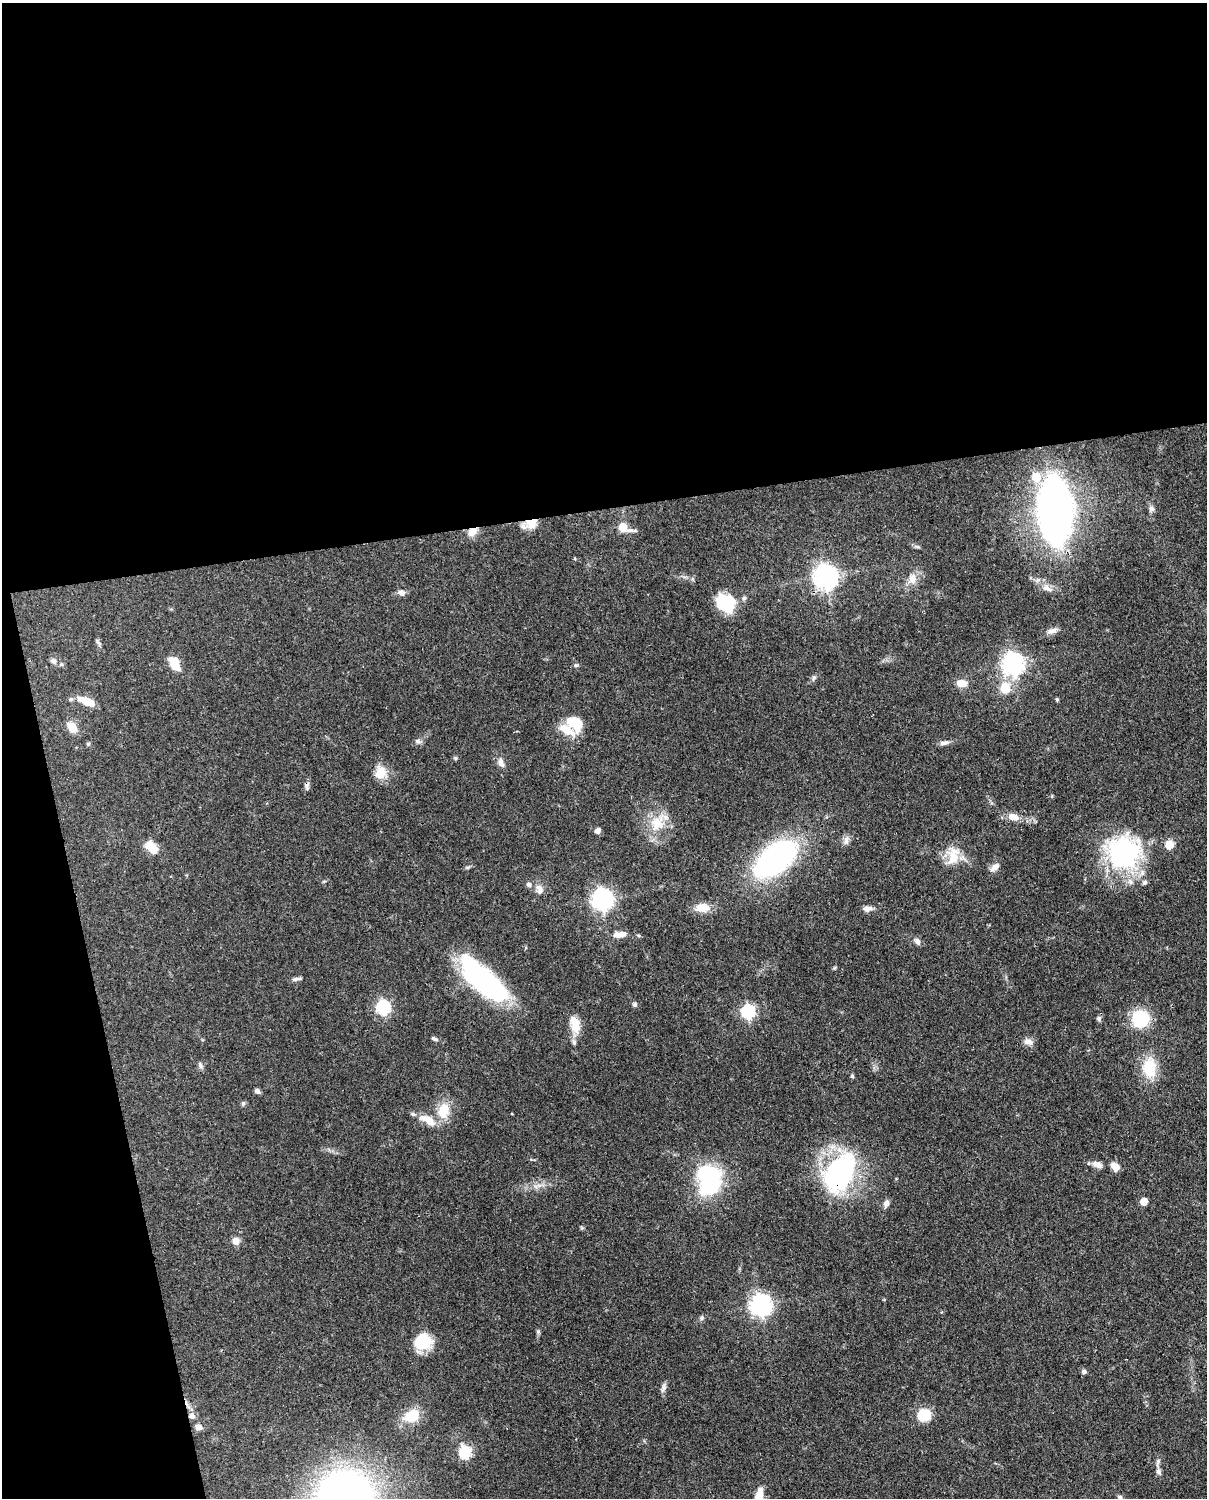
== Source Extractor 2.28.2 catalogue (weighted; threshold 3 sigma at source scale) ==
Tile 1 of 4 x 3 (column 1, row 1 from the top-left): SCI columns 95-1299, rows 3265-4760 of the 5006 x 4913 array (HDU 1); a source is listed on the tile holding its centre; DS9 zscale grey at full resolution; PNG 1209 x 1500 px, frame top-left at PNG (2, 3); no overlay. Shown black and unused: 39% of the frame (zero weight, under 3 of 4 exposures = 7% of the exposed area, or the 3 px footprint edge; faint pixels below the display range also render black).
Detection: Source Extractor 2.28.2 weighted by HDU 2 'WHT'; one run over the whole footprint, this tile lists its part. Background 0.0959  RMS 0.004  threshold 0.018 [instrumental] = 3 sigma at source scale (4.5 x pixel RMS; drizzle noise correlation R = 1.50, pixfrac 1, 0.05/0.05 arcsec/px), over >= 5 px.
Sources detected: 96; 2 inside a brighter object's white glare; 2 cosmic-ray / hot-pixel residue — not listed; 3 inside a brighter listed object's ellipse — not listed separately; the other 89 listed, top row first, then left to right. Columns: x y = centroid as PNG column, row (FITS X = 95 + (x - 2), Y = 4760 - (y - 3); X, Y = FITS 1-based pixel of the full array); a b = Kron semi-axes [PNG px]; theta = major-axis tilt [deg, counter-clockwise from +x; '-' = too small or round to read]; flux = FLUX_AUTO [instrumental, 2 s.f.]
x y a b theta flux
1036 477 7 7 - 10
1151 509 9 7 67 1.2
1055 510 35 16 -87 530
532 523 14 12 31 5.5
623 527 8 5 -25 13
472 532 14 9 39 3.9
917 546 7 4 -19 0.71
826 577 8 8 - 340
912 579 16 11 -84 3.9
1047 588 17 8 -20 3.2
401 592 9 7 -8 1.8
726 604 19 16 -47 20
1053 631 14 7 18 2.2
99 643 9 3 -46 0.7
53 661 10 6 -24 1.3
1013 664 8 7 - 260
576 665 6 5 - 0.67
175 667 17 10 -34 4.1
814 678 9 5 79 0.88
961 683 11 8 -3 4.7
1005 688 12 11 - 7.8
1057 699 5 4 - 0.59
87 701 22 9 -24 6.8
574 722 17 11 -29 12
72 727 9 7 -53 7.3
418 741 9 5 -10 1.1
944 743 13 6 10 1.6
455 758 6 4 -45 0.52
501 762 14 7 -71 2.3
380 773 16 13 74 6.2
307 786 10 6 -86 1.3
1052 796 5 3 - 0.43
1013 817 14 9 -12 3.9
657 823 22 19 53 10
597 831 7 6 - 1.6
846 840 14 6 75 1.8
1169 845 10 10 - 4
151 847 13 8 -47 8.3
1124 853 39 36 30 61
953 856 26 16 -87 8.3
775 859 34 19 39 110
468 867 7 4 18 0.62
994 867 13 7 39 2.3
1145 882 6 6 - 1
529 885 6 6 - 1.2
540 890 14 9 -86 2.5
602 900 8 7 - 220
702 908 20 11 1 4.9
867 909 13 7 8 2.1
619 934 18 7 6 3.7
917 941 9 6 -64 1.5
297 979 16 4 7 1.2
483 980 61 22 -43 63
634 1004 5 5 - 1.1
383 1007 7 6 - 67
748 1011 7 6 - 66
1099 1018 7 6 - 0.88
1140 1019 14 14 - 22
576 1026 20 13 -74 6.1
434 1039 9 5 -21 0.92
1028 1042 12 8 -21 2.3
200 1065 9 6 -64 1.2
1150 1067 29 18 -90 12
852 1076 5 4 - 0.56
257 1091 6 5 - 1.4
243 1103 7 5 89 0.75
443 1111 19 13 85 8.9
428 1120 27 11 -29 5.9
1097 1164 12 8 -11 2.5
1115 1167 10 7 -43 3.4
840 1172 30 19 57 91
708 1174 23 15 -9 31
1144 1201 5 5 - 5.7
886 1203 9 6 76 1.9
236 1241 8 8 - 2.8
760 1305 8 7 - 250
702 1318 6 5 - 0.74
538 1331 6 5 - 0.68
423 1342 20 18 0 12
1084 1372 6 5 - 1
663 1388 15 5 77 1.5
924 1415 12 11 - 12
412 1416 18 13 28 11
199 1427 7 7 - 2.1
465 1452 7 6 - 31
1158 1471 8 6 -77 1.2
345 1496 37 35 -5 270
759 1497 19 8 80 6.7
1120 1497 6 5 - 0.74
Overlapping masked pixels (flux is a lower limit): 4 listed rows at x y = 532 523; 472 532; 826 577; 840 1172
Isophote crosses this tile's border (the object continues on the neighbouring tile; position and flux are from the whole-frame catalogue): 2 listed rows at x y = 345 1496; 759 1497